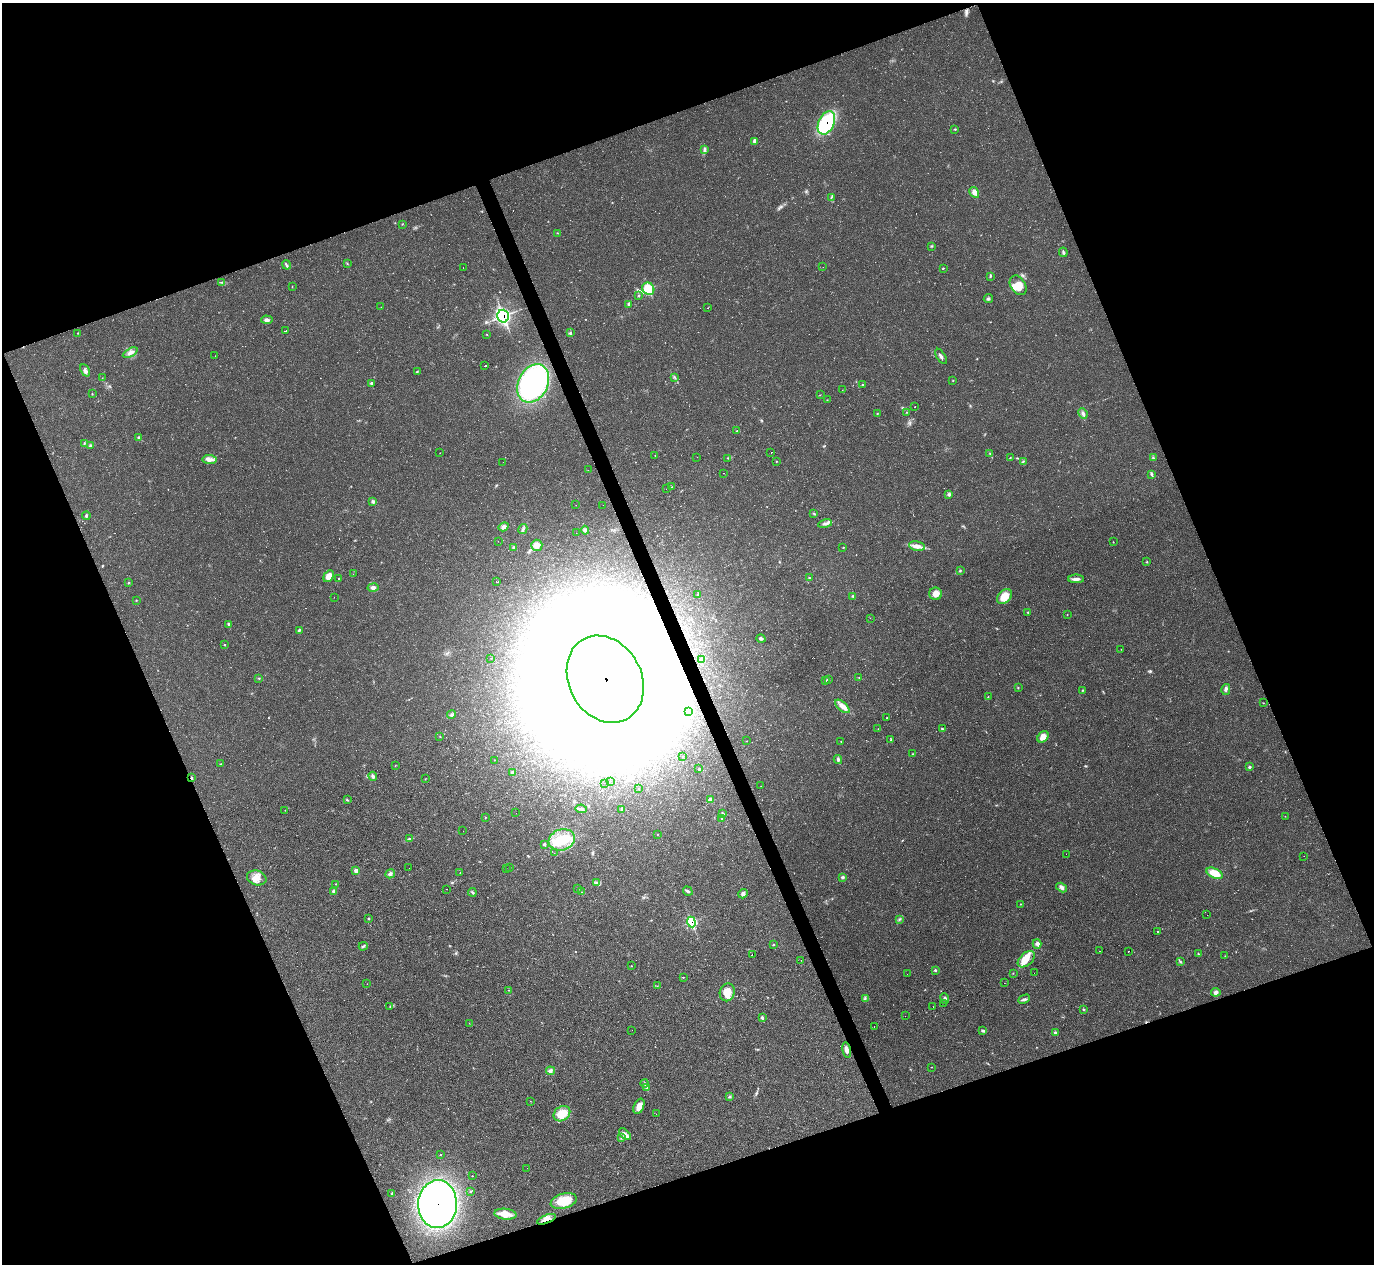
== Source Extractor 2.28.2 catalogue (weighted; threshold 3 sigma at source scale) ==
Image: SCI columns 6-5492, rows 281-5327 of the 5492 x 5478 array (HDU 1 of 3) = the unmasked area's bounding box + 8 px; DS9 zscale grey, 4 x 4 block average (1 PNG px = mean of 4 x 4 image px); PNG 1376 x 1266 px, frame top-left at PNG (2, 3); each listed source drawn as its Kron ellipse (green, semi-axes under 4 px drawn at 4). Shown black and unused: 41% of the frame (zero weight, under 2 of 3 exposures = <1% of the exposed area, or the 3 px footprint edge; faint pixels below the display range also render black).
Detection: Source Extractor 2.28.2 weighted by HDU 2 'WHT'. Background 0.0477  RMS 0.0067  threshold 0.0303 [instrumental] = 3 sigma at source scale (4.5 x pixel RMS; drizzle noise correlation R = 1.50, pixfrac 1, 0.05/0.05 arcsec/px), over >= 5 px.
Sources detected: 303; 5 too faint to see at this stretch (4 x 4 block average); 19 inside a brighter object's white glare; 12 cosmic-ray / hot-pixel residue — neither listed nor drawn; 7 coinciding with a brighter row at this scale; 7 inside a brighter listed object's ellipse — not listed separately; the other 253 listed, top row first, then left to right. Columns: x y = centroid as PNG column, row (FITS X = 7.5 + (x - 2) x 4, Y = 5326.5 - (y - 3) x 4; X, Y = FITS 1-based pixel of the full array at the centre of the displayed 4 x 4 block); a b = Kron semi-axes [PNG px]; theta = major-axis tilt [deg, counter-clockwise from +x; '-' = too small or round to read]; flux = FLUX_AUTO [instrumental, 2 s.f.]
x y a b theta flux
826 123 12 7 65 300
955 129 2 2 - 2.8
754 142 4 2 - 6.8
704 150 3 2 - 4.3
974 192 6 4 -57 24
831 198 3 2 - 3.5
402 224 2 2 - 1.9
557 233 2 2 - 1.8
931 246 2 2 - 3.1
1063 252 5 2 - 5.3
347 263 2 2 - 2.3
287 265 5 2 - 5.3
823 267 2 2 - 0.69
463 268 2 2 - 0.63
943 268 2 2 - 2.6
990 276 3 2 - 3.3
222 282 3 2 - 3.9
1018 285 10 7 -58 52
292 287 2 2 - 1.4
648 289 6 5 - 95
638 295 3 2 - 3.3
988 298 4 2 - 6
629 304 4 2 - 7
381 307 2 2 - 0.68
708 308 2 2 - 3.2
503 316 6 5 - 380
267 320 6 3 -4 13
285 331 4 2 - 21
78 333 2 2 - 2.3
571 333 2 2 - 2.6
487 334 2 2 - 1.5
130 353 8 4 28 17
215 356 2 2 - 1.6
941 356 8 2 -59 11
485 366 2 2 - 29
85 370 6 2 -64 9.6
417 372 3 2 - 2.9
675 377 3 2 - 3.4
102 378 2 2 - 0.92
953 380 2 2 - 2.4
371 383 3 2 - 4.5
533 383 20 14 63 760
862 384 3 2 - 3.2
842 390 2 2 - 0.77
92 394 3 2 - 2.1
820 395 2 2 - 1.3
827 400 2 2 - 1.5
915 406 2 2 - 1.8
907 412 2 2 - 1.1
877 413 2 2 - 2.2
1083 414 5 3 - 10
737 431 2 2 - 2.2
138 437 3 2 - 5.6
84 443 3 2 - 3.6
91 445 3 2 - 3.9
771 452 2 2 - 57
440 453 2 2 - 0.86
990 453 3 2 - 1.9
655 455 2 2 - 1.4
697 457 2 2 - 0.68
728 458 2 2 - 57
1010 458 3 2 - 1.8
1153 458 3 2 - 3.9
209 459 7 4 -6 19
776 461 2 2 - 1.8
1023 461 3 2 - 3.4
503 462 2 2 - 2.8
588 470 2 2 - 0.9
724 473 2 2 - 1.9
1152 475 2 2 - 2
672 487 2 2 - 4.6
666 489 2 2 - 0.52
949 494 4 3 - 6.6
372 501 3 3 - 7.8
576 505 2 2 - 1.4
603 505 2 2 - 0.85
814 514 2 2 - 3
86 516 4 2 - 4.8
825 524 7 3 10 13
504 527 5 4 - 14
523 529 5 3 - 8.1
585 530 4 3 - 9.9
576 533 2 2 - 0.66
498 541 2 2 - 0.87
1113 542 2 2 - 1.7
537 545 5 5 - 23
917 546 8 5 -11 23
514 547 3 2 - 3.8
843 547 2 2 - 1.9
1147 562 3 2 - 2.4
960 570 3 2 - 3.5
353 574 2 2 - 4.2
329 576 6 4 60 30
809 578 3 2 - 3.8
338 579 2 2 - 29
1076 579 8 3 -1 16
129 582 2 2 - 2.2
496 582 2 2 - 24
373 587 5 4 - 15
936 594 6 6 - 30
698 595 3 2 - 3
853 596 3 3 - 4.7
1004 596 8 6 42 56
334 597 2 2 - 0.49
136 600 2 2 - 1.3
1028 612 2 2 - 2.6
1067 614 2 2 - 1.4
870 618 2 2 - 0.71
228 624 3 2 - 6.1
299 630 4 3 - 4.7
761 639 5 3 - 7.1
224 644 2 2 - 3.1
1121 649 2 2 - 0.64
491 658 2 2 - 1.3
701 659 3 2 - 5.7
259 678 2 2 - 1.5
859 678 2 2 - 1.4
605 679 45 36 -62 18000
828 679 2 2 - 6.2
826 681 2 2 - 0.85
1018 688 2 2 - 2.4
1226 689 5 3 - 8.7
1083 690 2 2 - 2.6
988 697 2 2 - 1.5
1263 703 2 2 - 1.2
842 706 9 4 -41 26
688 712 3 3 - 32
452 714 4 3 - 8.6
886 718 2 2 - 7
878 729 2 2 - 1.6
942 729 3 3 - 5
440 737 2 2 - 1.2
1043 737 6 5 - 30
891 739 3 2 - 4.2
747 741 2 2 - 0.99
841 741 2 2 - 1.3
913 754 3 2 - 1.6
683 757 2 2 - 8.6
494 760 2 2 - 0.8
838 760 4 3 - 6.7
220 764 2 2 - 2.2
395 766 2 2 - 1.2
1250 767 3 2 - 5.6
699 769 3 2 - 2.9
513 773 4 2 - 9
373 776 4 3 - 9.2
191 778 4 2 - 3.7
425 779 2 2 - 1.4
610 781 2 2 - 1.7
604 783 2 2 - 1.1
761 786 2 2 - 0.76
638 789 2 2 - 1.8
347 800 3 2 - 4
711 800 2 2 - 29
581 809 6 3 -9 7.7
621 809 2 2 - 2.4
285 810 2 2 - 0.93
516 813 2 2 - 0.97
723 813 3 2 - 4.3
1285 816 2 2 - 0.77
486 817 2 2 - 1.3
722 818 3 2 - 4.3
463 831 2 2 - 1.3
657 835 2 2 - 1.2
410 838 2 2 - 2.2
562 840 13 10 18 100
544 844 3 2 - 8.7
554 853 2 2 - 1.2
1066 854 2 2 - 1
1304 856 2 2 - 0.54
510 867 2 2 - 1.4
409 868 2 2 - 0.49
506 869 2 2 - 0.74
356 871 3 3 - 17
460 873 2 2 - 0.94
1214 873 8 5 -24 65
390 874 5 3 - 10
843 877 4 3 - 5.7
257 878 10 7 -19 31
597 883 4 3 - 7.2
336 884 2 2 - 1.5
1062 887 6 3 -32 12
446 889 2 2 - 1.5
578 889 2 2 - 1.7
334 891 4 2 - 11
688 891 5 3 - 8.3
472 892 4 2 - 4.6
582 892 2 2 - 1
743 894 5 4 - 9.6
1021 904 2 2 - 1.3
1207 915 2 2 - 35
368 918 2 2 - 4.5
899 919 2 2 - 3.1
691 922 5 4 - 170
1157 931 2 2 - 8.3
1037 944 5 3 - 13
773 945 2 2 - 2.3
363 946 4 2 - 6.2
1100 951 2 2 - 3.7
1128 951 2 2 - 72
1198 954 2 2 - 2.9
752 955 2 2 - 12
1225 956 2 2 - 1.1
1026 959 10 6 43 41
801 960 2 2 - 0.81
1180 961 2 2 - 3.2
632 966 2 2 - 1.9
935 970 3 2 - 5.3
1013 973 2 2 - 1.4
1034 973 2 2 - 1.1
907 974 2 2 - 3.2
683 977 3 2 - 1.9
1004 983 2 2 - 5.3
367 984 2 2 - 0.63
657 986 2 2 - 1
508 990 2 2 - 1.7
727 992 9 7 69 51
1216 992 4 3 - 12
865 999 3 2 - 3.9
945 999 5 3 - 10
1024 999 6 3 27 8.8
943 1003 2 2 - 3.8
390 1006 2 2 - 1.9
933 1007 2 2 - 0.98
1083 1009 3 3 - 3.9
905 1016 2 2 - 1
762 1018 3 2 - 8.1
469 1023 2 2 - 1.1
874 1026 2 2 - 1.9
632 1030 2 2 - 4.2
983 1031 4 3 - 5.2
1055 1033 3 3 - 4.8
847 1050 8 4 -80 16
931 1067 2 2 - 1.1
550 1071 4 3 - 11
645 1084 4 2 - 4.9
647 1088 3 3 - 6.4
730 1097 3 2 - 4
530 1101 2 2 - 0.77
639 1106 8 5 66 27
562 1114 9 7 35 82
656 1114 2 2 - 0.47
625 1134 7 4 -44 16
621 1138 2 2 - 1.8
440 1155 2 2 - 2.5
527 1168 2 2 - 0.75
472 1176 2 2 - 1.5
470 1191 2 2 - 2.3
392 1194 3 2 - 3.7
564 1201 13 7 15 100
438 1204 24 19 89 2000
505 1214 11 5 -6 50
546 1219 10 3 19 27
Overlapping masked pixels (flux is a lower limit): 7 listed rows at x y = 826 123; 503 316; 605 679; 191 778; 691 922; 438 1204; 546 1219
Diffuse or blended objects may show on this block-average render without a row.